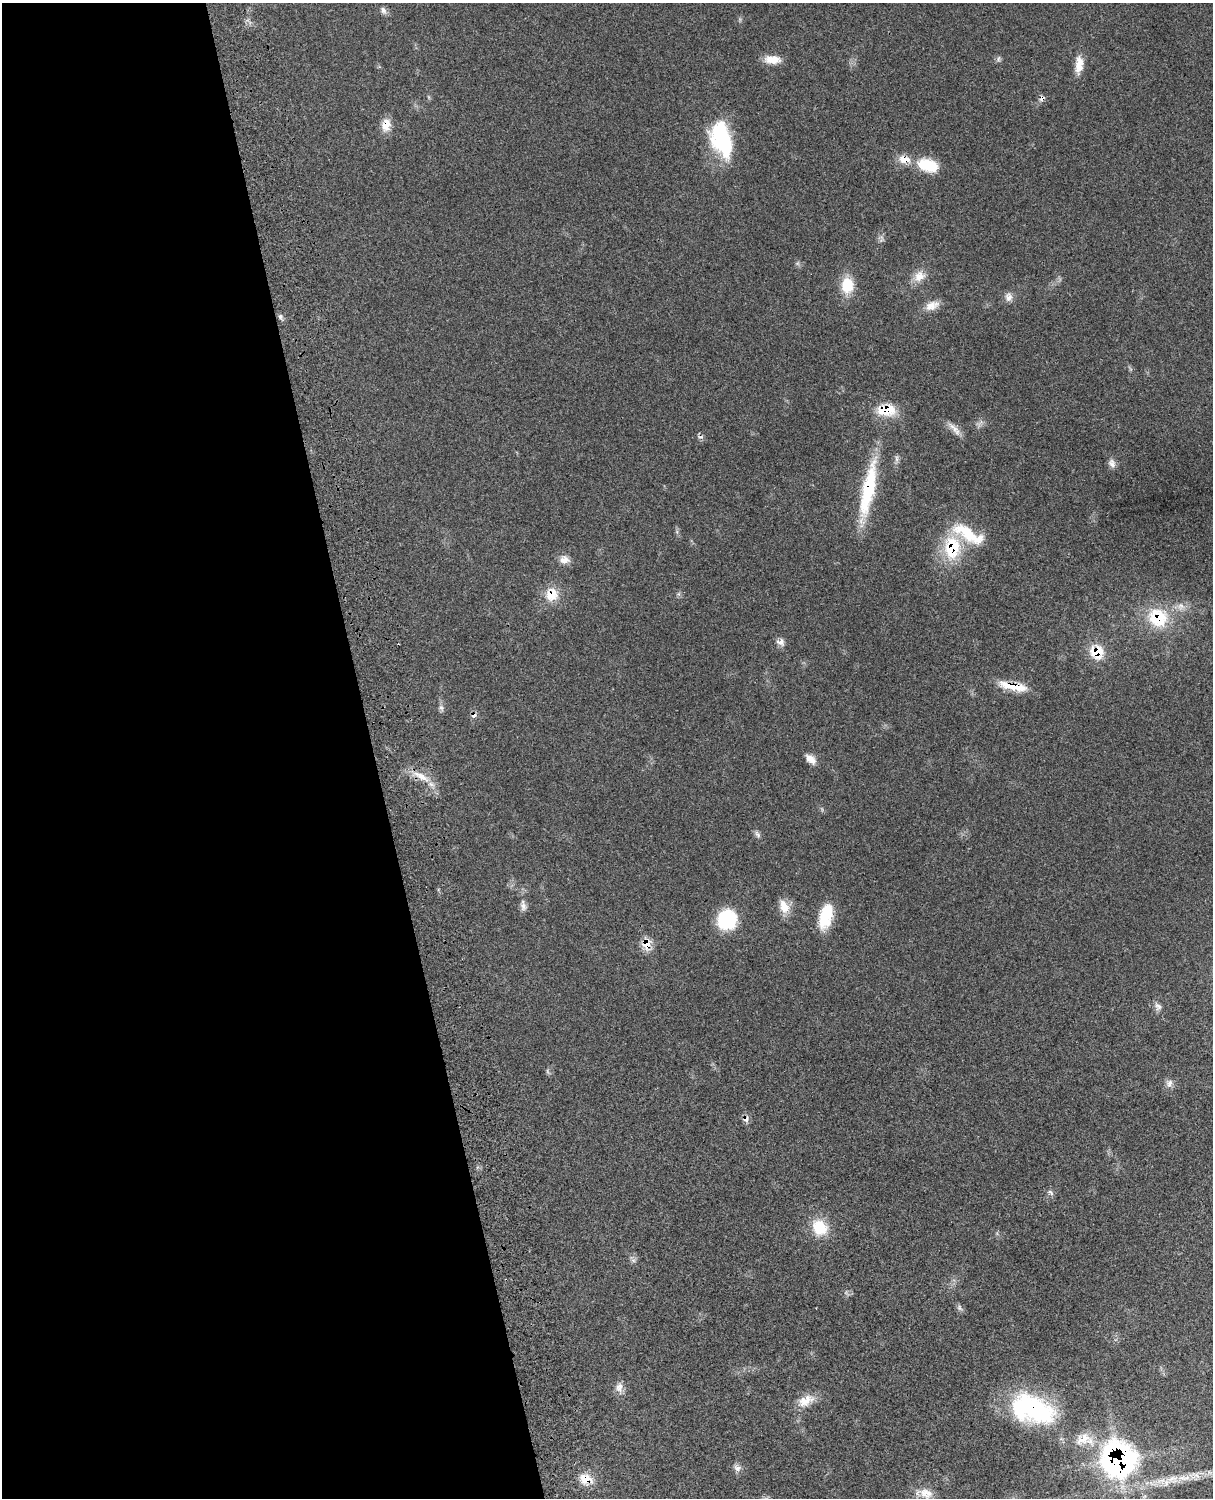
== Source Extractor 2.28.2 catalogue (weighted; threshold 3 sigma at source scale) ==
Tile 5 of 4 x 3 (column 1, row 2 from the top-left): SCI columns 123-1333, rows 1776-3271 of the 5091 x 4932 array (HDU 1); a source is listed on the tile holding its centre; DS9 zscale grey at full resolution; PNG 1215 x 1500 px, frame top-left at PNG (2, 3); no overlay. Shown black and unused: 31% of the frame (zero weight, under 3 of 4 exposures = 6% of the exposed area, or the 3 px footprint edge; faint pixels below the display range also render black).
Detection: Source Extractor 2.28.2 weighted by HDU 2 'WHT'; one run over the whole footprint, this tile lists its part. Background 0.0766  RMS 0.0058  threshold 0.0259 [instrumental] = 3 sigma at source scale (4.5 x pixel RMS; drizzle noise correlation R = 1.50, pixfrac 1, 0.05/0.05 arcsec/px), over >= 5 px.
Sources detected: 59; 2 too faint to see at this stretch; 1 inside a brighter object's white glare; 1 cosmic-ray / hot-pixel residue — not listed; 2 inside a brighter listed object's ellipse — not listed separately; the other 53 listed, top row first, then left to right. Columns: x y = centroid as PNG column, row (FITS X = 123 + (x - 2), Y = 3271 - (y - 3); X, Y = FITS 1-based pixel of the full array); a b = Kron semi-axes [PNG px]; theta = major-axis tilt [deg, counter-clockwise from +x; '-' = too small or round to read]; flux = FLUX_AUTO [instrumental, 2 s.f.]
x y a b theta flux
383 10 10 7 -60 2.1
999 59 8 4 81 1.1
772 60 21 9 0 7.2
1079 64 20 9 85 8.3
1042 98 9 6 35 2
386 125 17 11 80 6.7
724 142 33 26 -54 44
928 165 25 15 -16 17
919 276 17 14 34 7
847 285 21 16 -89 14
1008 297 12 9 77 3.3
932 305 19 11 24 5.9
280 316 7 5 90 1.4
886 410 22 14 -2 16
954 429 24 7 -47 4.3
897 459 10 4 -90 1.6
1112 464 13 8 -76 2.9
868 489 70 14 78 42
952 547 31 21 86 30
564 560 13 10 -1 4.4
552 594 18 17 - 11
1181 606 11 10 - 3.9
1158 618 26 23 -31 27
781 642 11 9 -20 3
1097 652 17 16 - 14
1013 686 35 9 -11 14
441 708 9 6 -69 1.7
474 715 7 6 - 2.4
809 758 12 11 - 4.1
421 776 26 9 -29 9.5
757 834 10 6 -48 1.7
523 906 15 7 -82 3.1
784 906 19 12 -70 7.9
826 916 27 13 76 22
727 920 21 20 - 29
646 944 11 8 -85 9.7
1158 1006 11 8 -56 2.7
1169 1083 12 8 62 2.9
746 1119 8 7 - 2.6
1050 1192 10 5 -48 1.4
820 1227 22 19 -49 15
633 1260 7 6 - 1.6
959 1308 9 6 -65 1.6
619 1388 15 10 -89 4.1
806 1401 24 13 29 8.6
1033 1409 54 30 -20 75
1083 1439 24 18 15 13
1118 1459 18 16 -61 330
737 1468 10 8 8 2.5
1196 1476 15 10 1 4.7
585 1479 15 12 -17 8.9
1172 1479 22 12 8 9.3
925 1493 25 13 -12 7.9
Overlapping masked pixels (flux is a lower limit): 16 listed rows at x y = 1042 98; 386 125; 886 410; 868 489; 952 547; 552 594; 1158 618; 1097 652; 1013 686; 474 715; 421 776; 646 944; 746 1119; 1033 1409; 1118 1459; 585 1479